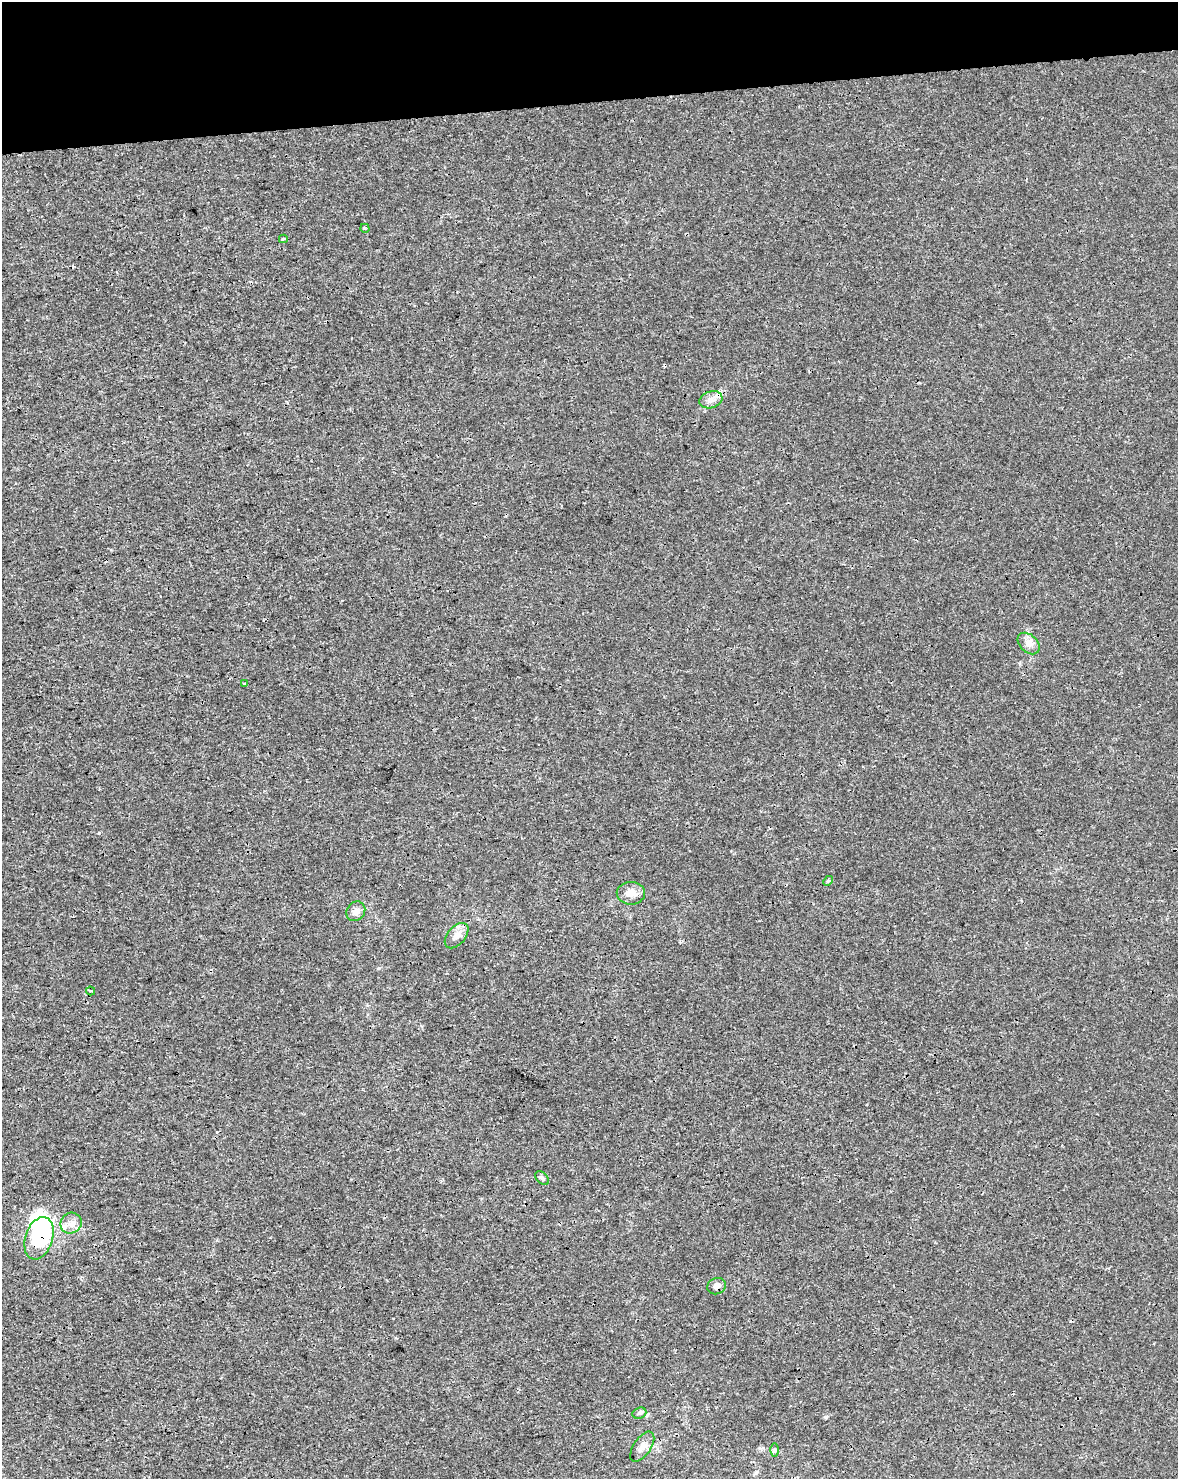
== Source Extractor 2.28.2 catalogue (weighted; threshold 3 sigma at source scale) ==
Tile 3 of 4 x 3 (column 3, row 1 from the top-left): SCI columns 2474-3649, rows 3002-4478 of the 4950 x 4571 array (HDU 1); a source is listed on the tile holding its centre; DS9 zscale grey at full resolution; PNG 1180 x 1481 px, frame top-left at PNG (2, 2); each listed source drawn as its Kron ellipse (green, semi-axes under 4 px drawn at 4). Shown black and unused: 7% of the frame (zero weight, under 3 of 4 exposures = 7% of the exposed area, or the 3 px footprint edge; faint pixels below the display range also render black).
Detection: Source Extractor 2.28.2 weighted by HDU 2 'WHT'; one run over the whole footprint, this tile lists its part. Background 1.67e-04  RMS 0.0017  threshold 0.00749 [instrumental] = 3 sigma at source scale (4.5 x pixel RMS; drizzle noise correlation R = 1.50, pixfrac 1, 0.0396/0.0396 arcsec/px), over >= 5 px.
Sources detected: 21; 1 inside a brighter object's white glare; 2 cosmic-ray / hot-pixel residue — neither listed nor drawn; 1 inside a brighter listed object's ellipse — not listed separately; the other 17 listed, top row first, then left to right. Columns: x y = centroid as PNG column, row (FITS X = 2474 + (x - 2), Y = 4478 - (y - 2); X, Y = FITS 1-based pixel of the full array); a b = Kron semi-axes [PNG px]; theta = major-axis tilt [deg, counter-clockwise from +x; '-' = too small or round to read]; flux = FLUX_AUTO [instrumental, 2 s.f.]
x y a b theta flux
365 228 5 3 - 0.21
283 239 4 3 - 0.29
711 400 12 8 18 1
1029 643 13 8 -43 1.1
245 684 4 3 - 0.35
828 881 6 3 44 0.22
631 893 14 11 -1 1.6
356 911 10 9 - 1
457 936 15 9 49 1.3
91 991 5 3 - 0.21
542 1178 8 5 -44 0.37
71 1223 11 10 - 1.2
39 1238 22 13 71 15
716 1286 10 8 24 0.82
639 1413 7 5 21 0.31
642 1447 17 8 55 1.3
775 1450 6 4 89 0.3
Overlapping masked pixels (flux is a lower limit): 3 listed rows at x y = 711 400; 39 1238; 716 1286
Unlisted compact peaks at least as high as the median listed source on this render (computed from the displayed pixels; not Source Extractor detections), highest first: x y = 99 833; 826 1417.